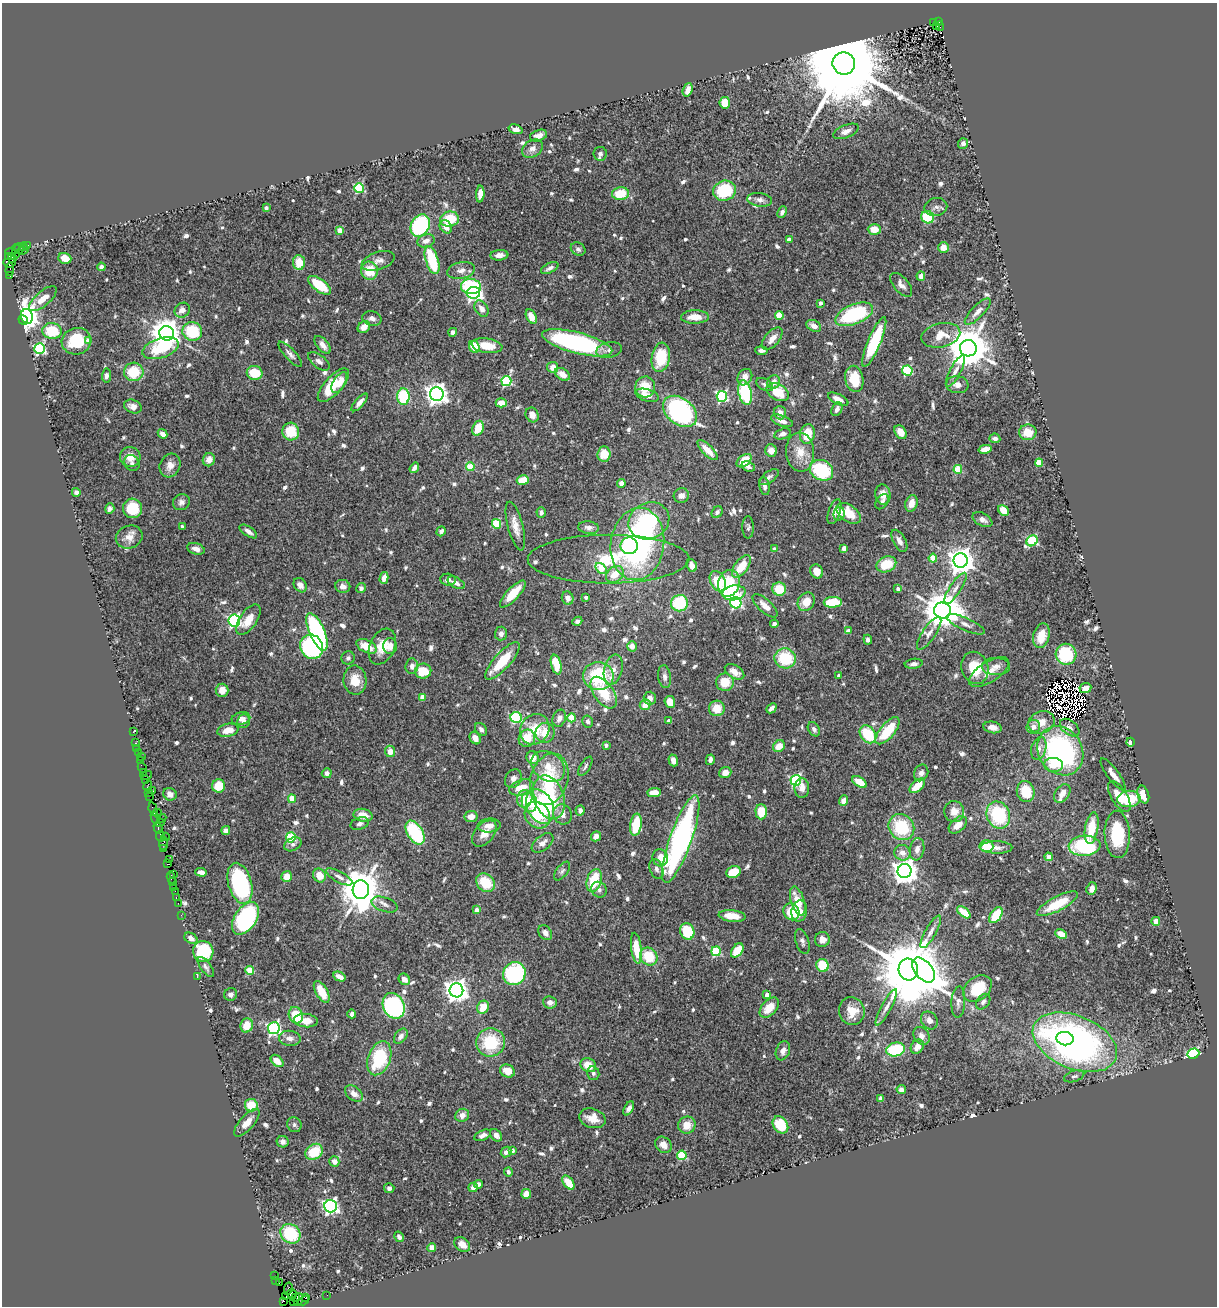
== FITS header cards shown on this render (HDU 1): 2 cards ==
NAXIS1  =                 1215
NAXIS2  =                 1304

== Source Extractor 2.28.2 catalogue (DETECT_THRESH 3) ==
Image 1215 x 1304 px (HDU 1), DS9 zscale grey, 1 PNG px = 1 image px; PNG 1219 x 1308 px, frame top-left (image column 1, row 1304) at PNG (2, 3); each listed source drawn as its Kron ellipse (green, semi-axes under 4 px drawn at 4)
Background 0.489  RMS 0.026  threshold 0.0771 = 3 sigma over >= 5 px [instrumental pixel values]
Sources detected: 772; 5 with non-positive FLUX_AUTO (blend fragments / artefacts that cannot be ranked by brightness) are neither listed nor drawn; of the other 767, the 500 brightest by FLUX_AUTO listed and drawn (267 fainter detections omitted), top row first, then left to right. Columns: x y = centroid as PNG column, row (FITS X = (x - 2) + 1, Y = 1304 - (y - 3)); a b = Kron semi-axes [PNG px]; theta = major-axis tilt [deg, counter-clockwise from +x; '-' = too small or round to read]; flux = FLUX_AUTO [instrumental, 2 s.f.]
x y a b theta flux
933 22 3 3 - 34
939 22 4 3 - 300
937 26 3 3 - 200
940 26 5 2 - 45
844 64 11 11 - 50000
688 90 7 4 70 16
725 103 6 5 - 33
516 129 7 4 -16 7.7
846 131 13 6 22 12
539 136 9 5 17 9.3
963 143 5 5 - 7.3
532 149 11 8 32 9.4
600 154 7 6 - 5.8
359 188 5 4 - 140
724 191 11 10 - 93
480 194 8 4 87 17
621 194 8 6 5 48
760 200 12 6 -7 8.7
936 207 11 9 11 8.7
266 208 3 3 - 5.3
782 212 6 4 65 7
928 217 6 6 - 62
449 219 9 7 10 56
420 225 11 9 60 160
446 227 7 5 -52 16
874 229 6 5 - 25
340 230 4 4 - 24
789 240 4 4 - 18
426 241 9 6 17 10
27 245 4 3 - 27
24 247 4 3 - 72
944 247 5 5 - 16
19 249 5 4 - 67
578 249 8 6 -34 5
23 250 6 3 25 37
16 251 7 4 90 65
11 252 5 2 - 17
499 255 9 5 5 9.9
8 257 3 2 - 12
12 258 5 3 - 15
65 258 6 5 - 20
432 260 14 6 -73 96
378 261 17 9 18 13
9 263 6 4 -6 66
299 263 7 6 - 35
101 267 4 4 - 6
550 268 9 5 27 6.9
10 269 7 3 89 31
461 270 14 8 10 12
369 271 9 8 - 47
10 276 3 2 - 22
921 276 4 4 - 7.6
320 285 13 6 -36 60
901 285 14 7 -50 11
471 287 10 7 -5 130
474 293 6 6 - 520
43 299 17 7 41 21
820 303 4 3 - 7.3
482 309 9 6 -58 12
182 310 8 7 - 12
978 311 17 6 45 13
854 314 20 10 22 160
27 316 7 6 - 1300
531 316 7 5 -61 23
779 316 4 4 - 58
695 317 14 6 1 27
372 318 10 7 -12 8.5
23 320 5 4 - 730
814 326 8 5 -29 10
364 327 7 5 41 18
52 331 9 8 - 61
192 331 10 9 - 80
453 332 4 4 - 7.3
167 333 7 7 - 3000
941 335 20 12 12 31
772 339 13 7 49 16
76 341 15 13 13 67
88 341 4 4 - 17
874 342 27 6 67 130
577 343 36 10 -14 320
323 345 10 6 -50 15
487 346 15 7 -8 37
474 347 6 5 - 30
161 348 19 10 18 78
968 348 8 8 - 7700
40 349 5 5 - 230
609 350 13 7 11 11
761 351 6 4 -6 5.5
290 354 16 5 -47 7.4
661 357 15 9 81 72
319 361 12 6 -37 8.2
553 367 5 5 - 16
907 371 5 5 - 120
955 371 17 5 62 11
134 372 10 9 - 54
255 373 8 7 - 44
562 374 8 5 -34 20
106 376 7 4 84 6.4
745 377 8 7 - 13
854 379 13 9 -79 46
506 381 5 5 - 180
339 382 12 6 59 23
774 382 7 6 - 13
333 385 21 8 48 65
765 385 9 5 -29 6.3
957 385 11 8 -6 11
645 387 10 10 - 41
778 392 12 8 -30 52
745 393 12 6 -77 120
437 394 7 7 - 1300
647 395 12 6 -16 17
722 396 5 5 - 220
403 397 8 6 -87 99
838 399 11 5 -26 14
360 402 11 4 49 11
501 403 5 4 - 20
133 407 9 6 -19 10
837 409 7 5 65 7.6
680 411 19 13 -38 340
780 413 6 6 - 11
532 415 7 6 - 12
782 421 11 5 -19 12
478 428 8 5 68 36
291 432 9 8 - 47
900 432 7 5 -57 20
1028 432 8 8 - 32
163 434 5 4 - 11
783 434 8 5 16 8.3
807 434 10 7 77 44
995 438 5 4 - 7
985 449 6 4 14 19
708 450 13 5 -45 27
771 451 6 6 - 11
800 452 19 14 -86 33
604 454 7 6 - 32
130 457 10 10 - 22
209 460 7 6 - 13
744 461 8 5 36 45
132 463 8 7 - 6
1039 463 4 4 - 42
170 465 12 10 64 15
748 466 7 5 -20 5.1
470 467 4 4 - 51
414 468 5 4 - 11
958 469 4 4 - 70
821 470 12 10 -29 120
769 477 11 5 35 6
523 480 6 5 - 27
621 483 4 4 - 12
765 486 9 5 -81 7.1
76 492 4 4 - 6.4
883 495 10 7 -85 16
681 496 8 7 - 8.6
181 502 9 7 34 7
882 502 8 5 56 5.5
911 503 8 6 73 18
132 508 10 9 - 53
110 509 5 4 - 5.5
1003 510 6 4 -46 25
541 512 5 4 - 6
717 512 6 5 - 5.2
834 512 13 6 71 14
848 513 14 8 -35 43
839 514 7 5 78 8.7
982 520 10 6 -27 10
649 521 21 18 27 130
497 524 5 4 - 77
515 526 25 7 -75 21
182 527 4 3 - 5.6
748 527 11 5 -89 5
589 528 10 6 -6 7.7
248 531 10 4 -34 7.3
441 531 5 4 - 6.2
129 537 13 11 22 17
899 541 12 6 -61 11
1032 541 6 5 - 190
637 544 36 26 82 400
629 546 8 8 - 60
844 548 4 4 - 19
196 549 9 5 -18 9.7
774 549 4 4 - 5.3
933 558 4 4 - 49
608 559 81 24 0 140
961 560 7 7 - 2300
886 564 10 7 23 50
692 565 7 5 -67 9.2
741 566 13 6 54 41
601 568 6 4 -45 38
817 571 7 6 - 17
615 574 10 7 39 27
384 578 6 4 75 15
448 580 8 6 -6 6.2
718 581 11 7 -62 60
456 583 9 5 -28 8.4
729 583 13 10 76 82
300 585 8 6 -52 10
343 586 7 6 - 12
361 588 5 4 - 5.4
955 588 18 5 57 12
779 589 7 6 - 45
898 589 4 4 - 9.7
734 593 12 7 9 66
513 594 17 6 47 45
586 597 3 3 - 6.3
568 598 7 5 -68 9.3
806 602 9 8 - 26
833 602 9 5 2 60
679 603 8 8 - 93
736 603 6 5 - 240
765 606 16 6 -42 16
942 611 8 8 - 5400
248 620 17 8 56 26
234 621 6 5 - 310
577 621 5 4 - 5.3
774 624 4 4 - 5.9
966 624 20 6 -24 12
848 631 4 4 - 13
317 632 20 7 -67 290
501 633 7 6 - 8.1
929 633 19 6 56 12
1041 636 12 8 76 32
868 640 5 4 - 5.6
367 646 11 6 -26 30
390 646 8 7 - 14
632 646 5 4 - 13
312 647 12 11 - 220
382 647 19 12 66 34
1066 654 10 10 - 110
348 658 7 6 - 5.1
785 658 11 10 - 84
502 661 24 8 48 58
914 664 9 5 7 6.8
556 665 10 5 -75 45
412 666 8 6 86 8.6
996 666 14 8 -1 12
975 668 16 13 -70 54
613 670 15 9 76 17
423 671 8 7 - 39
734 672 11 6 -32 17
989 672 23 10 32 22
839 675 3 3 - 5.7
598 676 15 14 - 130
665 677 11 6 -83 7.9
355 680 14 11 -87 28
725 682 9 8 - 34
1085 688 6 5 - 7.9
222 690 6 6 - 19
604 693 18 9 -55 55
422 697 4 4 - 29
650 698 6 6 - 11
670 702 6 5 - 22
645 705 5 5 - 22
717 708 8 7 - 26
771 708 6 3 43 7.4
516 717 6 5 - 170
241 718 9 6 15 10
559 718 9 6 68 12
572 718 4 4 - 55
244 721 7 6 - 7.8
588 721 6 5 - 5.3
669 721 4 4 - 7.2
1041 722 13 11 20 21
993 727 9 5 -11 12
1033 727 7 6 - 8
1070 728 11 7 -38 9
481 729 7 5 -53 6.8
535 729 16 14 54 50
814 729 7 5 -58 6
228 730 11 6 12 23
888 731 16 7 50 66
133 732 4 2 - 7.3
545 733 10 9 - 28
868 734 10 7 -55 74
475 738 7 5 -57 11
527 738 9 8 - 34
1130 742 4 3 - 20
135 743 3 2 - 7.5
606 745 4 3 - 6.6
779 746 6 5 - 23
137 748 2 2 - 5.1
1039 748 11 7 73 11
390 751 5 5 - 20
1060 751 26 22 -57 330
138 753 4 3 - 48
141 757 2 2 - 8.2
533 758 7 6 - 23
673 760 6 5 - 9.7
710 760 5 4 - 7.7
141 761 3 2 - 14
1054 765 9 7 -6 23
548 766 18 14 -36 37
585 766 11 5 59 5.2
142 767 5 3 - 35
143 772 3 2 - 12
725 772 6 5 - 14
327 773 5 5 - 8.5
921 773 8 7 - 8.2
1113 774 19 5 -54 16
146 775 6 2 16 45
145 779 2 2 - 22
513 779 10 8 60 11
549 779 26 18 73 110
796 780 5 5 - 230
859 782 8 5 -32 29
148 786 6 3 79 53
219 786 6 6 - 31
917 786 9 5 43 35
521 787 12 7 18 32
802 788 10 7 90 13
153 791 3 2 - 7.2
148 792 3 2 - 24
654 792 7 4 2 18
1026 792 10 9 - 48
1062 793 10 7 56 15
170 794 7 6 - 9.7
1143 795 9 5 -74 23
149 796 3 2 - 34
549 797 22 15 -70 100
1119 797 17 8 -59 29
292 799 4 4 - 33
525 799 9 7 70 31
1129 799 11 8 6 58
844 801 5 4 - 14
529 802 10 7 -80 35
540 806 18 13 -63 150
153 809 7 3 -74 64
580 810 5 4 - 8.1
954 811 10 10 - 18
761 812 7 6 - 43
157 813 5 3 - 24
563 814 10 9 - 15
363 815 9 6 -12 21
537 815 14 12 -53 52
998 815 14 11 -66 110
471 817 6 5 - 14
155 818 6 3 -65 35
162 818 5 2 - 30
160 823 4 2 - 17
360 824 9 6 18 6
489 825 11 7 5 17
636 825 11 6 81 58
958 825 10 6 42 19
901 827 13 12 - 96
158 828 6 3 -73 78
1092 828 16 6 81 47
226 830 4 4 - 8.3
415 833 13 7 -58 130
484 833 15 9 49 22
1117 834 24 12 -88 84
160 836 5 3 - 30
596 836 5 4 - 11
165 837 4 2 - 18
291 837 5 5 - 95
681 839 46 11 70 530
164 843 6 4 84 100
543 843 12 7 37 12
293 844 9 6 28 5.7
986 846 7 6 - 32
1085 846 16 10 4 160
996 847 16 6 -1 11
164 849 4 2 - 11
917 849 11 7 81 11
902 853 8 7 - 15
1049 857 4 4 - 25
660 858 8 7 - 19
169 860 2 2 - 8.9
168 864 4 2 - 38
656 869 10 6 -70 7.5
562 871 11 5 52 5.3
905 871 7 7 - 2100
201 872 6 4 -3 8.4
733 872 7 6 - 41
174 874 2 2 - 15
319 875 7 6 - 23
287 876 5 5 - 20
171 877 6 3 -73 51
339 877 15 5 -28 8.8
594 880 12 7 73 63
172 881 3 2 - 16
240 883 21 11 -74 190
486 883 10 8 -45 57
173 887 3 2 - 26
1092 889 6 5 - 13
361 890 9 8 - 6400
599 890 8 7 - 6.8
175 891 2 2 - 11
176 897 3 2 - 17
798 901 15 6 -73 39
178 903 2 2 - 16
385 904 13 7 -19 9.3
1057 904 23 7 28 61
476 910 4 3 - 12
799 911 10 7 79 17
791 912 8 7 - 47
964 912 8 4 -39 30
181 915 2 2 - 7.4
996 915 9 5 56 54
732 916 13 5 -6 25
246 918 18 11 56 200
1156 921 4 4 - 35
687 931 8 7 - 78
931 932 18 5 61 11
545 933 8 6 -53 9.7
1061 934 6 4 -25 18
191 938 7 5 -33 10
822 940 7 7 - 15
802 941 13 6 -72 6.6
636 948 15 5 -83 45
737 950 8 5 53 31
716 951 5 4 - 120
203 952 10 10 - 110
649 957 9 8 - 54
823 965 7 6 - 61
206 967 12 5 -54 5.6
908 969 11 9 -83 22000
250 970 4 4 - 60
924 970 14 8 -50 1800
514 974 12 11 - 190
197 977 3 2 - 11
339 977 6 4 -28 14
404 979 6 5 - 11
977 988 16 11 40 61
456 990 7 7 - 1600
322 992 12 6 -59 41
231 994 7 6 - 6.3
767 995 4 4 - 12
550 1002 7 6 - 8.9
958 1002 16 7 87 8.4
983 1002 9 6 52 6
394 1006 13 10 -64 290
483 1007 7 5 66 31
886 1007 20 5 62 11
769 1008 12 7 48 29
852 1011 14 12 -74 31
352 1014 4 4 - 6
296 1015 8 7 - 54
929 1020 9 8 - 9.2
306 1021 12 6 -5 26
247 1025 7 6 - 26
274 1028 6 6 - 390
401 1036 8 5 52 8.2
922 1036 9 7 -57 8.6
290 1038 11 7 -5 11
1065 1039 8 6 -9 69
490 1042 14 14 - 89
1075 1042 44 26 -23 820
917 1047 7 6 - 13
896 1049 9 7 11 120
783 1051 10 7 70 11
1193 1053 6 5 - 190
379 1058 17 11 69 110
277 1061 7 5 -42 19
588 1065 8 6 -27 29
507 1071 7 6 - 22
593 1073 7 6 - 5.2
1074 1076 10 5 17 5.3
901 1090 5 4 - 9.1
354 1094 10 6 -38 14
880 1098 4 3 - 5
251 1105 6 6 - 35
629 1108 8 4 60 6.9
462 1115 7 6 - 12
592 1118 13 9 -16 21
247 1123 17 7 49 18
294 1125 7 7 - 5.2
687 1125 9 8 - 24
780 1125 9 7 -54 56
483 1135 9 5 23 7.5
496 1135 7 5 -46 8.1
283 1142 6 5 - 8
663 1145 9 7 -45 15
512 1150 4 4 - 13
314 1152 9 7 36 58
506 1152 6 5 - 7.4
682 1155 5 4 - 90
334 1161 5 5 - 12
508 1172 4 3 - 5.8
568 1183 8 4 -54 34
478 1184 4 4 - 6.4
473 1187 5 4 - 8.4
389 1188 5 5 - 5.2
526 1194 5 5 - 18
330 1206 6 6 - 550
290 1234 11 9 -40 85
399 1237 6 4 -59 6.6
462 1244 9 6 -36 16
432 1247 4 4 - 9.2
275 1275 2 2 - 6.5
276 1281 4 2 - 21
279 1283 3 2 - 7.2
288 1289 6 3 80 23
292 1294 5 4 - 49
327 1295 2 2 - 6.2
286 1297 3 2 - 120
295 1297 3 3 - 33
306 1298 4 3 - 46
298 1299 6 3 77 44
284 1301 3 2 - 70
294 1301 3 2 - 27
304 1301 6 3 31 70
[267 fainter detections neither listed nor drawn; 5 non-positive-flux detections neither listed nor drawn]